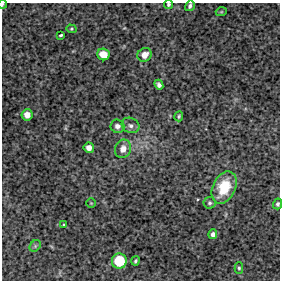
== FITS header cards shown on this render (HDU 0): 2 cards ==
NAXIS1  =                  278 / FITS: X Dimension
NAXIS2  =                  278 / FITS: Y Dimension

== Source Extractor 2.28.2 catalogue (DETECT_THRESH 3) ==
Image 278 x 278 px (HDU 0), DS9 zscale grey, 1 PNG px = 1 image px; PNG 282 x 282 px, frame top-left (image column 1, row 278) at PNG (2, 3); each listed source drawn as its Kron ellipse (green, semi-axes under 4 px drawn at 4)
Background 4300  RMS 150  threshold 452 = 3 sigma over >= 5 px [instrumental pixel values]
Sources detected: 25; all 25 listed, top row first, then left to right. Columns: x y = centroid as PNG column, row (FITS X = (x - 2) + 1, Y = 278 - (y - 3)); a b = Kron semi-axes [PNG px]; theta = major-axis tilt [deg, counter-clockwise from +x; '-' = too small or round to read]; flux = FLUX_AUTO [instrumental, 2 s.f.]
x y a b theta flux
2 4 4 2 - 11000
168 4 5 4 - 17000
190 6 5 4 - 25000
221 12 5 3 - 7600
71 29 5 4 - 12000
61 35 3 2 - 16000
103 54 6 5 - 150000
145 55 7 6 - 92000
159 85 5 4 - 30000
27 115 5 5 - 78000
179 116 5 3 - 13000
131 125 9 7 -27 37000
117 126 7 6 - 45000
89 148 5 5 - 60000
123 149 9 8 - 91000
224 187 17 11 64 340000
91 203 5 4 - 10000
210 203 6 5 - 19000
278 204 5 4 - 19000
63 225 3 2 - 7800
213 234 5 4 - 37000
35 246 6 5 - 17000
119 261 7 7 - 400000
135 261 4 3 - 16000
239 268 6 4 -89 16000
At the frame edge (FLAGS 8, measured only in part): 3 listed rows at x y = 2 4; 168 4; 278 204